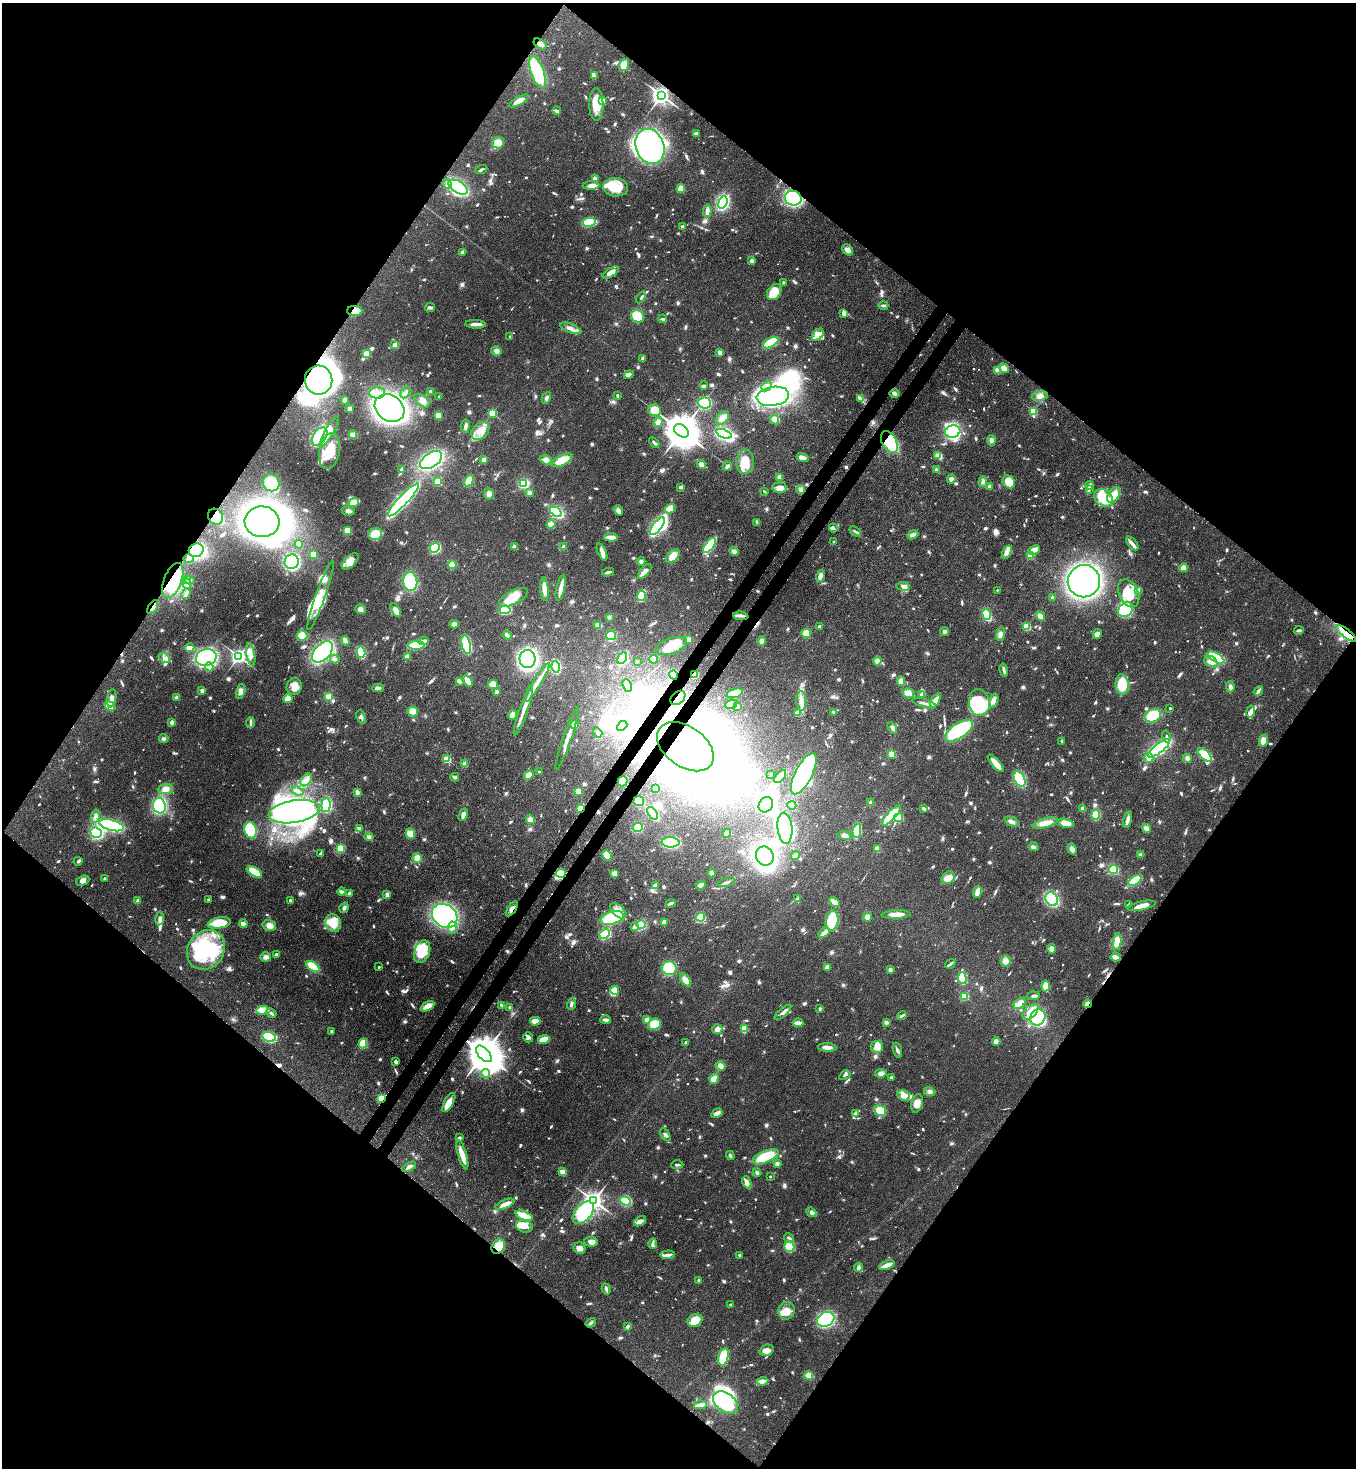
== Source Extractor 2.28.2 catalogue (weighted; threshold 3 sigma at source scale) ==
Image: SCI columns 366-5778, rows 60-5920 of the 6003 x 5980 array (HDU 1 of 3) = the unmasked area's bounding box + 8 px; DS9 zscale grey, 4 x 4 block average (1 PNG px = mean of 4 x 4 image px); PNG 1358 x 1470 px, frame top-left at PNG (2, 3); each listed source drawn as its Kron ellipse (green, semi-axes under 4 px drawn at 4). Shown black and unused: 51% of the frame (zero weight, under 3 of 4 exposures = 7% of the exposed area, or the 3 px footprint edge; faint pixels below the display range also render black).
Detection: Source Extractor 2.28.2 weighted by HDU 2 'WHT'. Background 0.0899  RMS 0.0041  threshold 0.0183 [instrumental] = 3 sigma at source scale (4.5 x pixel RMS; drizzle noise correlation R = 1.50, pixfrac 1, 0.05/0.05 arcsec/px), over >= 5 px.
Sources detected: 1359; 4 too faint to see at this stretch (4 x 4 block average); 45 inside a brighter object's white glare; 5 cosmic-ray / hot-pixel residue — neither listed nor drawn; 16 coinciding with a brighter row at this scale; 98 inside a brighter listed object's ellipse — not listed separately; of the other 1191, all 500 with FLUX_AUTO >= 5.1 (the completeness limit of this list) listed and drawn (691 fainter detections not listed), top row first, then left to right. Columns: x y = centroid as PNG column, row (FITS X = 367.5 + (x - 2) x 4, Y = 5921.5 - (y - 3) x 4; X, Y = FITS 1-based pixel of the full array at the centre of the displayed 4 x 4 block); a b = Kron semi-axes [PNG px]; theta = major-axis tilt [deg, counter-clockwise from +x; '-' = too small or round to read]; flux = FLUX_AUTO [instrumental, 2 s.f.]
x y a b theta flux
540 44 7 4 -32 9.9
624 65 6 5 - 30
537 72 17 6 -71 130
594 76 3 2 - 13
661 95 3 3 - 1500
519 101 11 4 28 32
603 101 2 2 - 57
596 104 16 7 -89 40
557 111 4 3 - 7
696 133 3 2 - 6.2
498 142 6 6 - 27
650 146 18 14 -68 670
481 169 6 2 19 5.1
595 178 4 3 - 6.7
447 184 5 3 - 6.2
591 185 8 4 1 14
458 187 10 5 -32 220
615 187 13 9 -4 64
681 189 4 4 - 24
793 198 8 7 - 250
723 202 6 4 69 230
707 211 6 3 85 17
589 222 6 3 12 130
682 227 2 2 - 21
848 250 6 4 -42 13
462 252 4 3 - 5.9
751 261 3 3 - 7.5
611 272 9 3 30 19
784 283 3 2 - 6.2
774 292 9 6 53 51
641 297 6 2 53 5.8
883 305 5 2 - 7
430 308 5 3 - 5.2
355 311 8 5 -2 21
844 313 3 3 - 12
638 316 7 6 - 76
662 319 4 2 - 5.3
476 324 10 3 -2 16
571 328 11 4 -21 16
818 335 7 5 46 14
510 336 2 2 - 5.3
771 343 8 4 30 110
395 345 3 3 - 22
496 351 5 4 - 9.4
720 352 3 3 - 10
366 354 4 3 - 24
643 359 4 3 - 8.2
1004 368 5 4 - 19
997 370 2 2 - 35
629 375 5 4 - 9.2
319 380 14 13 - 1000
704 386 4 2 - 5.6
766 386 6 4 42 12
431 391 3 3 - 7.7
406 392 6 3 55 6.7
377 393 8 5 4 23
894 393 5 3 - 6.4
617 395 3 2 - 5.8
773 396 16 9 8 520
1040 396 8 5 10 14
439 397 2 2 - 20
546 398 6 3 63 7
861 399 4 3 - 5.1
345 400 4 3 - 9.2
422 401 9 5 -38 15
705 403 6 5 - 150
390 408 16 12 -36 860
349 409 3 3 - 6.3
655 410 6 6 - 40
1034 411 2 2 - 170
492 413 2 2 - 220
438 416 4 3 - 27
722 418 7 5 43 15
775 420 5 3 - 23
658 422 5 3 - 15
465 426 6 3 82 8.9
329 431 17 4 61 24
480 431 10 7 44 30
681 431 8 5 -39 9100
953 431 8 6 16 230
724 434 8 4 -20 230
353 435 4 3 - 22
319 437 10 6 56 190
991 440 5 4 - 9.7
654 442 6 2 -43 5.3
889 442 12 7 -61 190
329 451 18 10 80 72
938 456 4 3 - 15
803 457 6 3 -17 12
431 460 12 7 33 380
484 460 4 3 - 9.5
546 460 6 4 -17 15
562 460 11 5 28 40
745 462 12 9 88 51
701 465 5 4 - 15
727 466 5 3 - 5.8
402 470 4 3 - 6.4
937 470 4 3 - 6.7
779 477 4 3 - 16
951 479 4 3 - 9.5
469 481 6 3 60 41
438 482 2 2 - 170
983 482 5 4 - 6.8
1009 482 7 5 -49 52
271 483 9 8 - 81
524 483 4 3 - 97
1089 486 4 4 - 7.5
681 487 2 2 - 9.2
989 487 3 3 - 9.3
780 488 7 5 -4 20
800 489 5 4 - 7.2
1089 490 4 3 - 5.1
764 491 3 2 - 5.2
529 493 4 4 - 5.7
489 494 5 5 - 14
1114 495 8 5 56 34
1103 498 10 8 -39 62
403 500 22 4 47 620
354 502 5 3 - 71
670 509 5 4 - 34
618 510 5 3 - 13
348 511 6 4 -13 10
556 512 6 3 -33 250
216 517 8 7 - 41
262 522 17 15 -6 1000
757 522 4 3 - 6.3
551 524 4 3 - 25
657 526 10 4 53 310
833 528 4 3 - 6.3
348 531 4 4 - 25
855 531 6 2 -34 5.3
375 534 7 6 - 58
913 535 6 4 22 8.3
611 537 7 3 -2 22
834 542 2 2 - 10
1132 543 8 3 -51 14
299 544 4 3 - 14
514 546 4 3 - 5.3
709 546 9 4 53 160
564 547 3 3 - 13
435 548 5 4 - 140
196 550 7 6 - 280
1034 550 6 3 25 24
734 551 4 4 - 12
602 552 9 3 -66 14
1007 552 7 3 65 17
313 554 3 3 - 32
673 556 8 5 42 28
1030 556 2 2 - 130
188 559 5 4 - 17
350 561 10 5 44 33
641 561 4 3 - 5.8
292 562 7 7 - 220
452 565 4 3 - 35
1184 568 4 4 - 19
645 571 9 3 48 15
608 572 6 2 14 8.2
820 576 6 3 72 12
186 579 2 2 - 17
190 580 4 3 - 5.6
173 581 18 9 69 130
410 581 9 7 -82 120
1084 581 16 16 - 890
186 584 6 3 -72 11
903 586 7 4 -4 10
561 588 13 2 78 28
544 589 11 3 -85 24
997 590 2 2 - 5.4
1138 590 3 2 - 7.4
186 593 5 2 - 19
1129 593 15 9 -65 66
321 595 37 5 70 49
641 596 5 3 - 85
514 597 16 6 27 62
1052 597 2 2 - 8.1
153 607 8 2 58 6.2
360 609 5 5 - 11
396 610 8 3 -60 28
505 610 5 4 - 140
1125 610 8 6 42 110
987 614 5 3 - 120
741 616 7 2 -7 7.6
1040 616 5 4 - 11
609 617 3 3 - 8
454 624 4 3 - 10
598 625 3 3 - 17
1027 626 2 2 - 170
820 627 3 3 - 6.9
1299 630 5 2 - 5.9
945 631 4 3 - 5.9
806 633 5 4 - 32
1346 633 12 3 -38 75
1001 634 7 4 81 10
1097 634 5 4 - 10
507 635 5 2 - 9.4
611 635 5 4 - 36
302 636 5 5 - 43
689 639 4 3 - 13
345 641 5 3 - 13
424 641 5 4 - 7.8
762 641 5 4 - 10
416 645 8 3 2 120
466 645 10 4 -78 140
671 646 16 8 18 54
190 648 5 3 - 22
323 652 12 7 45 320
361 652 5 3 - 130
251 654 11 4 -80 20
239 656 2 2 - 940
206 657 10 8 14 330
407 657 4 3 - 8.1
1216 657 9 4 -30 120
165 658 6 3 -39 7.6
622 658 6 3 61 210
335 659 5 3 - 5.5
528 659 9 8 - 410
654 659 4 4 - 23
637 661 2 2 - 6.4
877 661 4 4 - 11
1211 662 7 5 -30 19
209 667 5 4 - 7.4
556 667 5 3 - 140
1004 670 7 2 -78 7.4
673 675 5 4 - 81
694 675 3 2 - 38
459 681 4 3 - 7.6
468 681 6 3 -50 22
901 681 5 4 - 16
537 682 22 3 58 29
493 684 5 4 - 20
1122 684 10 6 -88 90
627 685 7 3 -66 7.9
294 686 8 7 - 23
1230 687 5 3 - 10
378 688 6 3 -1 11
202 690 2 2 - 42
1258 691 5 2 - 7.3
241 692 8 4 74 15
497 692 4 3 - 6.4
735 693 9 4 15 58
908 693 6 4 -18 25
922 694 4 3 - 8.4
328 697 2 2 - 140
112 698 9 4 83 13
177 698 4 3 - 9
288 698 5 4 - 23
678 698 8 6 42 36
801 701 10 5 -88 23
935 701 7 3 62 22
994 701 7 4 71 17
924 703 12 2 -16 12
979 703 13 10 -81 170
731 704 6 4 24 10
110 706 5 4 - 40
738 706 4 3 - 7.8
1170 708 2 2 - 9.7
413 711 5 5 - 27
523 711 26 3 71 29
834 712 3 2 - 8.8
1251 712 6 4 81 12
797 713 3 2 - 32
512 715 5 4 - 15
1153 716 8 6 25 100
361 717 7 3 -68 6.5
172 722 4 4 - 6.7
250 722 5 2 - 5.5
574 725 4 3 - 29
622 726 6 4 41 190
892 728 6 4 -59 7.2
959 731 16 7 33 190
598 733 5 4 - 7.3
1166 736 6 2 -78 5.6
567 738 33 3 71 27
164 739 4 4 - 5.8
1062 741 3 2 - 5.8
1263 741 6 4 76 25
685 747 32 20 -35 2000
1159 748 13 4 39 360
892 754 2 2 - 130
1205 755 8 4 -44 81
1149 758 5 5 - 10
1187 758 4 4 - 8
447 759 2 2 - 140
996 763 11 3 -48 31
465 764 4 4 - 10
539 772 2 2 - 9.6
771 774 2 2 - 11
804 774 23 8 63 430
529 775 5 4 - 20
455 777 4 3 - 9
780 777 8 4 49 17
1020 779 8 5 -61 140
306 780 7 4 53 16
623 781 5 5 - 23
655 788 3 3 - 21
165 789 8 5 5 16
297 791 6 2 -24 8.7
578 791 3 3 - 42
357 792 3 2 - 12
639 801 5 5 - 23
871 802 4 3 - 7.2
326 805 7 4 85 130
766 805 8 7 - 200
792 805 4 2 - 61
159 806 8 6 -78 190
924 808 4 2 - 6.7
581 809 3 2 - 65
1082 809 4 3 - 7
294 812 25 11 9 670
653 813 7 4 -56 120
463 815 6 3 67 11
891 815 13 4 47 110
1096 815 5 3 - 77
95 816 7 3 76 9.5
898 818 5 3 - 60
530 819 5 4 - 15
1128 819 8 2 76 17
1011 822 7 4 -25 10
1045 823 13 5 16 28
1066 823 8 4 -14 27
111 825 12 5 -15 330
638 828 5 4 - 84
785 828 15 7 -85 250
1146 828 5 3 - 12
359 829 4 3 - 5.5
250 830 8 6 -76 120
857 831 7 3 81 120
96 833 6 5 - 150
727 833 4 4 - 8.2
410 834 5 4 - 27
845 836 7 4 -13 13
369 837 4 4 - 7
671 842 9 5 -2 170
1033 847 5 3 - 7.2
341 848 2 2 - 84
877 849 3 2 - 31
1072 849 5 4 - 12
320 854 2 2 - 5.2
607 855 6 4 -65 35
1140 855 3 3 - 5.2
765 856 10 8 -60 480
795 856 5 3 - 7.3
417 858 5 4 - 21
78 861 4 3 - 5.2
1114 869 5 4 - 50
254 872 8 4 -31 57
561 873 5 3 - 53
614 873 4 3 - 16
711 873 4 4 - 8.2
104 878 2 2 - 9.8
948 878 7 5 39 24
1135 880 7 3 35 110
83 881 7 4 23 12
726 882 9 2 17 6.8
655 885 3 3 - 9.3
701 885 5 3 - 15
342 892 4 3 - 6.9
977 892 6 3 70 34
349 893 3 3 - 5.6
387 894 4 3 - 8
798 899 4 3 - 7
1052 899 7 5 -55 210
209 900 2 2 - 5.3
138 901 4 3 - 7.4
290 901 3 2 - 5.4
834 902 6 3 -38 25
671 903 5 3 - 5.2
1128 905 3 2 - 5.6
1142 906 14 4 12 31
344 908 5 3 - 7
512 909 8 3 57 10
618 911 10 5 -41 25
896 914 14 3 2 30
445 916 13 11 -37 390
700 917 4 4 - 54
868 917 4 4 - 14
160 918 7 3 80 10
612 918 12 6 17 140
832 921 10 6 83 120
664 922 4 4 - 11
219 923 11 5 10 59
333 923 9 7 -73 48
243 924 4 2 - 18
641 924 4 4 - 76
269 926 7 5 -16 18
634 927 4 3 - 6.5
452 928 6 4 85 12
824 933 6 3 37 15
605 934 5 4 - 110
1117 942 8 4 83 25
1051 949 5 3 - 15
206 950 21 18 53 180
422 952 12 7 71 75
276 954 3 2 - 8.9
266 957 5 4 - 10
1116 957 5 3 - 11
1005 961 5 5 - 17
950 964 6 2 35 6.6
313 967 7 3 -34 93
379 967 2 2 - 5.6
827 967 3 3 - 12
669 968 7 7 - 91
890 970 3 3 - 7.8
962 978 6 4 -85 73
686 980 7 4 -53 20
1046 986 5 4 - 31
615 990 4 4 - 27
964 996 2 2 - 210
1033 996 6 3 3 6.3
1020 1003 7 4 42 22
571 1004 6 3 69 6.1
1087 1004 4 2 - 16
427 1006 7 4 27 24
502 1006 3 2 - 6.3
510 1008 4 2 - 6.7
820 1009 2 2 - 20
262 1010 6 3 10 75
783 1012 10 2 40 8.8
1030 1012 9 5 44 52
271 1013 5 2 - 6.3
902 1016 5 3 - 5.5
1038 1017 8 7 - 230
606 1020 5 3 - 7.6
647 1020 2 2 - 46
535 1021 5 3 - 35
886 1022 3 3 - 7
798 1023 5 2 - 28
654 1024 6 5 - 55
717 1029 5 5 - 11
744 1029 4 3 - 29
332 1031 3 2 - 5.4
269 1037 7 5 -13 160
528 1037 5 4 - 9.7
544 1039 6 3 13 41
686 1042 3 2 - 7.8
996 1042 4 4 - 11
363 1044 5 3 - 90
827 1047 9 3 -5 18
877 1047 6 6 - 25
897 1050 8 3 -73 7.3
484 1054 10 5 -46 11000
396 1062 4 2 - 7.6
720 1066 5 4 - 12
485 1073 5 3 - 7.3
881 1073 6 4 10 10
845 1075 6 2 31 6.4
891 1077 3 2 - 5.7
714 1079 5 3 - 28
930 1092 6 4 -16 8.9
904 1096 6 5 - 25
381 1098 4 3 - 33
449 1102 10 4 61 31
917 1103 9 5 76 21
880 1111 6 5 - 47
717 1113 6 3 31 13
855 1113 4 2 - 6.6
665 1135 7 2 -57 6.3
459 1138 2 2 - 8
462 1155 15 4 -74 25
730 1156 5 3 - 5.8
766 1157 14 6 23 95
777 1163 4 4 - 6.5
677 1165 6 2 1 5.5
409 1167 7 3 31 13
563 1172 3 2 - 37
757 1173 4 3 - 5.3
770 1177 2 2 - 9.3
747 1182 6 3 -69 8.7
594 1201 3 3 - 1700
626 1201 5 4 - 110
505 1204 10 3 22 23
811 1212 5 3 - 5.9
583 1213 13 8 48 220
524 1216 9 4 -20 50
640 1221 6 4 32 10
524 1226 8 6 -16 23
789 1238 5 2 - 6.4
591 1242 7 5 -4 16
653 1244 5 3 - 5.7
498 1247 8 6 56 36
789 1247 5 5 - 110
580 1248 6 5 - 14
668 1255 7 3 6 12
739 1255 2 2 - 19
887 1265 8 3 22 22
858 1267 4 3 - 8.1
698 1280 2 2 - 15
606 1289 5 3 - 7.3
731 1305 2 2 - 23
787 1311 9 8 - 26
826 1319 9 7 29 260
695 1320 7 6 - 48
591 1323 5 3 - 5.2
627 1326 2 2 - 14
767 1350 7 5 20 22
723 1357 9 5 75 94
809 1376 4 4 - 31
763 1381 5 4 - 14
726 1403 14 9 -37 220
700 1405 6 2 11 25
Overlapping masked pixels (flux is a lower limit): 22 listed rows (the first 20) at x y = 661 95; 793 198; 355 311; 319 380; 889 442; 216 517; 196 550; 173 581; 153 607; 1346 633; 673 675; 694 675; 678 698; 685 747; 623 781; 581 809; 561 873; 512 909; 1087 1004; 484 1054
Diffuse or blended objects may show on this block-average render without a row.